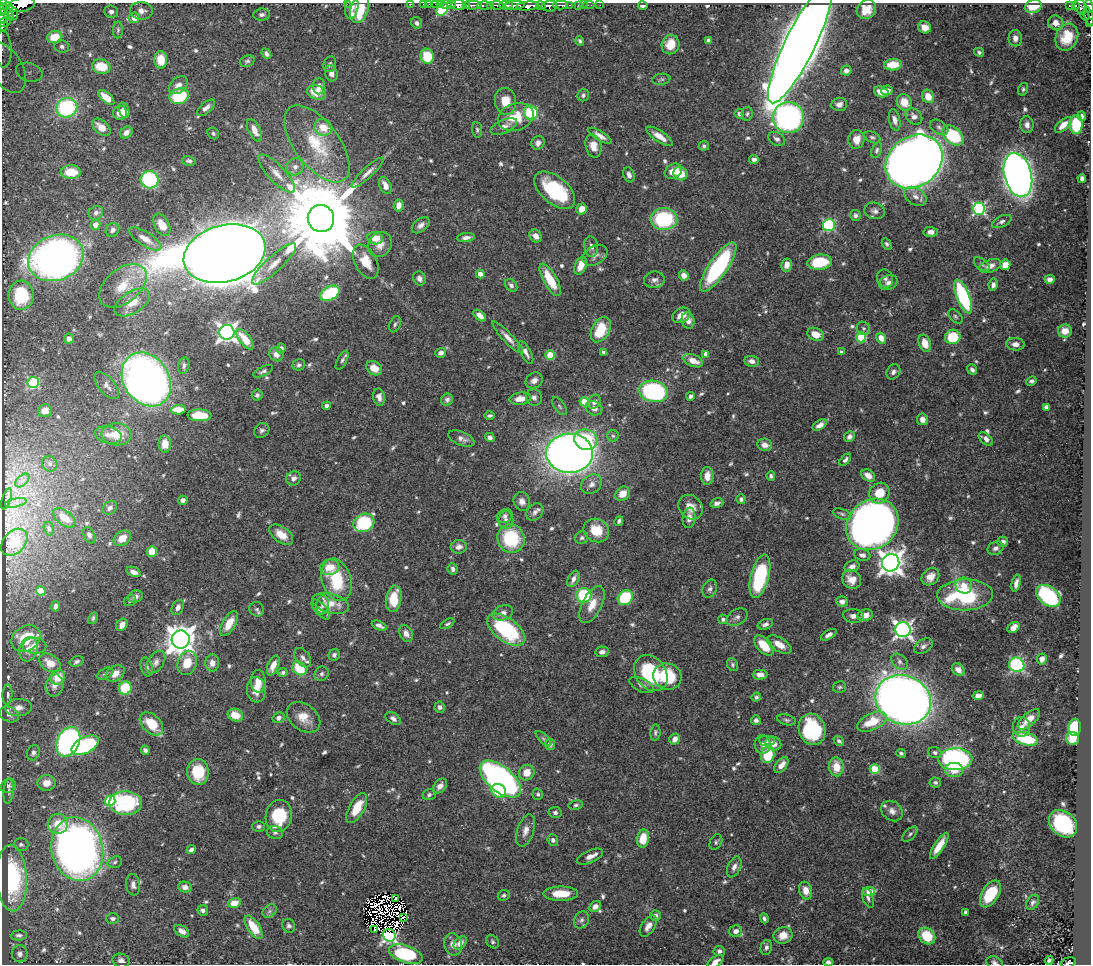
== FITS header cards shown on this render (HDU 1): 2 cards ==
NAXIS1  =                 1089
NAXIS2  =                  962

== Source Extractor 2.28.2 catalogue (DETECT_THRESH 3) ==
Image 1089 x 962 px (HDU 1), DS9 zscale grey, 1 PNG px = 1 image px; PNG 1093 x 966 px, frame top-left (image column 1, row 962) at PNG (2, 3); each listed source drawn as its Kron ellipse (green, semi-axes under 4 px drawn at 4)
Background 0.377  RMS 0.012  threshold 0.0374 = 3 sigma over >= 5 px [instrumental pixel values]
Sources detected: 700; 17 with non-positive FLUX_AUTO (blend fragments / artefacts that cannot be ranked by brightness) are neither listed nor drawn; of the other 683, the 500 brightest by FLUX_AUTO listed and drawn (183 fainter detections omitted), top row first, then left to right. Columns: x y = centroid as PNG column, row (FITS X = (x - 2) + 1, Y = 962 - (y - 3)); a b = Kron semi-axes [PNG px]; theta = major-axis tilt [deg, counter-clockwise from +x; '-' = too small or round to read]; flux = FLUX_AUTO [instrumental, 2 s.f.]
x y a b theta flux
347 4 2 2 - 99
411 4 2 2 - 8.5
423 4 2 2 - 7.7
429 4 2 2 - 5.6
436 4 3 3 - 25
440 4 2 2 - 6.9
22 5 14 7 10 960
446 5 6 2 -2 41
452 5 4 3 - 31
459 5 7 5 -4 720
472 5 9 3 0 330
485 5 7 3 -2 69
497 5 6 3 -4 220
506 5 7 3 -2 150
515 5 10 3 4 250
541 5 5 3 - 150
561 5 7 3 -2 94
569 5 3 2 - 33
579 5 3 3 - 21
583 5 2 2 - 4.3
589 5 5 2 - 9.3
600 5 2 2 - 6
467 6 4 3 - 170
491 6 3 3 - 63
528 6 11 4 5 700
549 6 8 5 8 580
643 6 5 3 - 3
1033 6 8 6 18 17
1069 6 3 3 - 39
1075 6 3 3 - 78
3 7 9 4 87 700
8 7 5 5 - 320
352 7 12 6 79 4.7
1081 7 7 6 - 200
1089 7 6 3 -76 220
360 9 14 8 70 33
442 9 7 5 56 74
866 10 10 9 - 9.7
141 11 11 8 -7 6.5
7 12 10 4 -52 560
111 12 7 6 - 4.4
13 13 7 4 -63 330
262 14 8 6 6 3
1085 15 5 2 - 71
3 16 7 4 82 460
1089 16 9 4 -74 80
134 18 5 5 - 9.8
4 22 7 3 14 76
1090 22 3 2 - 18
417 23 6 5 - 2.2
1056 23 8 7 - 6.6
3 26 5 2 - 13
925 27 6 6 - 8.3
118 30 8 5 89 1.8
55 37 8 6 15 16
1067 37 14 11 67 20
1015 38 8 6 -87 5.2
709 40 3 3 - 1.7
580 41 5 4 - 2
800 44 65 15 64 3400
670 45 10 8 69 16
62 47 7 6 - 3.1
3 49 18 8 -87 5.1
979 52 5 4 - 1.8
266 54 6 4 -50 2.9
427 56 7 6 - 30
161 60 8 6 89 16
247 61 7 5 21 1.9
330 64 8 6 72 2.3
893 65 9 5 4 14
101 66 9 7 -15 16
6 68 28 16 -59 23
846 71 5 5 - 3.9
29 72 13 9 -17 9.8
331 73 8 6 -71 5.4
661 79 9 5 8 2
178 85 11 7 41 6.1
319 86 8 6 -90 4.9
1023 89 6 5 - 1.8
887 90 6 4 4 4.5
316 92 10 7 -20 16
881 92 7 5 -19 7.7
583 95 6 5 - 2.2
179 96 10 7 20 45
928 96 7 5 -60 9.8
106 97 10 5 -41 12
505 101 13 10 -81 14
904 102 8 7 - 12
839 104 8 6 6 4.1
67 108 11 9 21 88
206 108 11 5 41 4.4
124 110 8 5 -72 7.5
120 113 7 7 - 7.1
531 113 7 7 - 62
739 114 5 5 - 3.2
747 114 7 5 80 1.9
914 116 9 7 -42 5.1
1082 116 4 4 - 2.1
516 117 18 13 20 21
788 118 15 15 - 240
895 120 11 5 -77 4.6
1076 124 9 6 88 39
1027 125 8 6 -84 4
1063 125 10 5 41 8.7
504 126 14 6 24 5.7
101 127 11 6 -41 9.9
323 127 9 8 - 15
939 127 10 6 -33 2.9
254 130 12 6 -63 8.7
477 130 8 5 -83 1.8
126 132 7 5 38 5.1
213 133 6 5 - 1.8
600 136 13 4 -31 5.1
659 136 15 5 -33 8.4
953 136 12 8 -41 63
872 137 9 5 -25 2
777 139 9 6 -31 3.6
856 139 9 8 - 9.8
538 143 7 6 - 3.9
317 144 45 22 -53 45
593 146 11 8 -77 10
704 146 5 5 - 2
877 150 8 5 69 2.2
754 159 5 4 - 3.4
189 161 7 4 -12 2.2
914 162 30 25 36 1600
295 167 9 8 - 4.6
673 171 9 7 29 10
71 172 10 6 0 21
368 173 21 5 43 5.4
277 174 25 8 -46 10
680 174 7 6 - 14
629 175 8 5 -69 3.6
1018 175 22 13 -75 880
1082 178 4 4 - 3.5
150 180 9 8 - 99
385 186 9 5 -66 6.8
555 190 24 13 -41 76
915 196 12 8 -34 5.5
399 205 6 5 - 6.6
582 209 5 5 - 9.2
979 209 6 6 - 140
875 211 10 8 -15 3.6
96 213 7 6 - 3.3
855 215 5 5 - 2.4
321 218 13 13 - 18000
664 219 13 11 0 71
1002 221 10 5 24 3.2
96 225 5 5 - 8.4
162 225 12 7 -61 11
421 225 10 6 39 4.2
829 225 6 6 - 79
112 230 7 6 - 3.2
931 232 7 5 -2 4.5
536 236 7 5 -53 4.8
466 237 9 4 7 4.3
375 238 8 6 -9 11
145 239 19 7 -32 9.6
887 244 6 4 -62 1.8
380 245 13 11 51 8.7
591 247 10 7 -79 3.6
225 254 42 28 15 5200
595 255 13 9 30 5.6
56 258 28 22 22 630
366 262 18 11 -62 17
820 262 12 7 7 34
274 264 29 8 43 12
982 264 9 5 -37 1.8
581 265 9 5 69 11
787 265 6 5 - 7.4
1005 265 5 5 - 9.6
990 266 11 6 20 5.9
718 267 29 9 55 100
480 274 4 4 - 9.3
684 275 5 4 - 7.2
419 278 7 6 - 3.3
885 278 9 8 - 3.1
1050 279 5 4 - 4.2
550 280 18 6 -61 24
654 280 10 8 6 4.7
888 283 9 7 26 4
511 285 7 5 -47 3
993 285 6 4 80 3.1
123 286 27 17 39 26
330 293 10 6 28 66
21 295 14 12 -89 36
963 297 18 6 -68 100
132 302 20 11 31 15
681 315 9 7 29 8.3
480 316 7 4 -41 6.5
955 316 8 5 -45 1.9
688 320 8 6 -76 5.2
395 324 8 5 69 2.1
863 328 7 6 - 2.2
601 330 13 9 63 29
1065 331 7 6 - 9.4
227 332 7 7 - 420
816 334 8 6 -22 9.5
508 337 21 5 -47 5.9
861 337 5 5 - 44
953 337 8 7 - 29
881 338 6 5 - 10
69 339 5 5 - 3.7
245 339 12 5 -51 14
925 343 9 6 -70 12
1015 344 9 6 -6 4.6
281 348 5 4 - 2.9
526 352 12 5 -61 4.6
603 352 4 3 - 1.9
841 352 4 3 - 2.5
441 353 5 5 - 3.9
276 354 7 6 - 5.6
706 354 4 4 - 8.1
550 355 4 4 - 34
342 360 10 4 63 2.2
693 361 10 6 -23 11
752 361 7 5 -10 4.4
299 365 6 5 - 2.2
184 366 8 5 76 2.4
374 368 8 6 -33 11
972 370 6 4 -51 2.5
263 371 11 4 26 2.6
893 372 8 6 55 3.2
146 379 29 22 -55 640
534 380 9 7 34 4.7
1031 381 5 4 - 2.3
33 383 6 5 - 76
107 385 16 8 -51 5.2
653 391 14 10 -11 140
257 395 5 5 - 2
690 396 4 3 - 2.4
379 397 9 5 -80 4.3
534 397 8 8 - 3.5
520 399 11 6 8 11
447 400 6 6 - 2.6
584 402 5 4 - 34
594 402 7 6 - 4.6
326 406 4 4 - 2.5
560 406 10 5 -56 1.9
1046 407 4 4 - 3.2
594 408 8 7 - 5.1
178 410 8 4 3 15
45 411 7 6 - 5.8
199 415 12 6 -1 23
489 416 5 3 - 1.8
922 419 6 5 - 5.5
820 425 8 4 32 4.4
262 430 8 7 - 2.7
117 434 15 11 -2 18
108 435 13 8 -13 6.9
613 436 6 5 - 1.8
490 437 5 4 - 3.9
849 437 5 5 - 3.7
461 439 14 6 -22 5.1
986 439 8 5 -42 3.9
586 440 11 10 - 52
165 444 8 6 -90 9.3
765 445 7 6 - 6
570 453 23 19 -1 880
845 460 7 4 50 2.4
50 464 8 7 - 2.6
707 476 9 6 88 8.8
771 476 5 4 - 2
868 476 8 5 -36 6.5
294 478 7 7 - 3.9
22 480 8 5 44 3.4
592 484 11 9 36 5.7
879 493 11 9 52 18
623 494 8 6 43 10
7 499 11 4 73 2.2
741 499 5 4 - 2.7
183 500 5 4 - 3.5
522 501 9 8 - 5
16 503 11 3 11 3
717 503 6 4 16 3
691 507 13 11 -46 9.8
110 508 8 6 40 3.3
535 512 9 7 48 3.4
842 514 9 5 -20 2.3
505 516 8 6 33 2.9
64 518 13 7 -38 13
689 518 10 6 82 5.4
506 520 9 7 89 4.2
619 521 5 3 - 2
364 523 11 9 27 63
872 524 28 24 41 700
49 529 7 5 -75 1.8
596 530 13 11 -29 20
89 535 8 5 -66 2.9
281 535 13 7 -36 12
122 538 9 7 36 12
511 538 14 13 - 54
582 538 7 6 - 1.8
14 542 15 10 45 15
1003 542 5 5 - 3.8
459 547 8 7 - 4.5
996 548 8 6 23 3
152 551 5 5 - 19
862 555 8 6 -15 3.5
891 563 9 8 - 870
852 566 7 5 20 4
330 567 9 7 10 16
453 569 6 5 - 2.7
133 572 7 4 -23 5.6
760 576 22 9 76 72
930 577 10 7 41 7.6
573 579 9 5 63 4.7
852 579 10 8 -35 9
336 580 22 14 -73 43
1016 583 9 4 77 4.3
964 586 8 7 - 7.7
710 589 9 6 65 2.8
41 591 5 4 - 27
584 595 7 7 - 52
965 595 28 15 2 87
135 596 7 6 - 4.1
1048 596 14 9 -38 97
625 598 8 7 - 49
394 599 13 7 80 22
130 601 6 5 - 1.9
842 601 6 5 - 4.2
331 604 19 9 -16 14
323 605 9 6 81 2.9
592 605 20 9 63 13
55 606 5 4 - 3.4
178 607 8 5 60 4.4
257 609 7 7 - 2.2
321 610 12 5 -48 4.5
503 613 10 7 18 5.1
865 615 8 6 9 7.6
854 616 10 7 -7 4.4
737 617 11 7 29 3.5
93 618 6 4 60 1.8
723 619 5 5 - 2.4
229 623 14 6 59 12
447 624 8 4 30 1.9
765 624 8 5 18 2.8
122 625 6 5 - 6.3
379 626 8 4 -24 3.2
1013 627 7 5 36 6.6
506 630 22 11 -37 83
903 630 8 7 - 360
406 634 9 6 -61 5.7
829 635 8 4 29 3.9
26 638 15 12 34 29
181 640 9 9 - 1400
779 644 14 6 -31 9.9
764 645 12 7 -48 20
34 646 12 8 -1 5.3
923 646 10 6 33 3.3
28 649 12 9 76 7.3
602 652 6 5 - 3.9
334 655 6 5 - 2.5
303 658 11 7 -55 3.7
1042 659 5 5 - 4.8
77 661 7 5 16 2.4
156 662 12 7 57 4.4
900 662 9 6 -40 3.3
50 663 11 8 -35 13
187 663 12 9 69 16
212 663 8 7 - 6.9
273 665 10 5 67 9.2
733 665 7 5 -61 1.8
1017 665 8 7 - 110
147 667 10 5 -76 2.8
299 668 8 6 -40 30
958 670 7 5 -43 4.9
283 673 5 4 - 2
651 673 19 15 -54 58
105 674 8 5 28 2.4
115 674 10 7 34 7.7
322 674 7 7 - 2.4
760 675 7 5 0 6.3
667 676 14 13 - 38
58 677 8 7 - 16
258 681 11 7 -89 8.3
54 685 11 9 76 5.7
642 685 13 6 -26 3.4
840 687 6 5 - 1.8
125 688 6 6 - 34
256 690 13 9 -87 11
7 695 10 5 87 2.8
978 696 5 4 - 5.4
756 697 5 4 - 1.8
903 700 28 24 -21 1200
440 707 5 5 - 2.3
19 708 13 8 5 6.8
9 714 10 7 -23 4.2
235 715 8 6 -19 14
303 717 18 13 -37 13
278 718 6 5 - 3.4
393 719 8 5 -35 3.9
1029 719 14 6 42 10
756 720 5 5 - 2.8
787 720 9 5 -13 2.1
872 722 16 8 24 23
151 724 14 9 -45 23
1022 727 10 8 -86 4.5
1075 727 8 6 86 45
812 729 16 13 -72 79
655 732 8 5 84 1.9
1073 738 6 6 - 13
543 739 10 4 -45 1.8
675 739 6 5 - 5.5
1025 739 13 6 -15 39
767 741 8 5 -5 2.5
839 741 6 4 -40 2.3
68 742 15 11 63 250
773 743 8 7 - 7.1
550 744 5 5 - 4.3
763 744 9 8 - 4.1
85 745 15 8 28 100
145 750 5 4 - 2.8
33 753 8 6 69 2.9
901 753 5 4 - 1.8
935 753 6 5 - 2.4
768 755 8 6 75 34
955 759 17 11 2 200
781 765 9 5 52 5.7
836 767 9 7 -86 15
875 769 5 5 - 42
954 770 9 7 0 11
198 772 13 10 -82 32
527 773 8 7 - 11
500 779 25 12 -40 370
935 782 6 5 - 1.8
46 783 9 8 - 8.1
8 786 8 6 25 2.4
440 786 8 5 49 5.1
9 791 13 5 85 2.8
499 791 8 6 -36 27
538 794 6 5 - 1.8
429 795 7 5 21 2.2
110 801 5 5 - 66
125 803 16 12 -4 100
576 805 7 4 9 1.8
357 808 16 7 61 21
892 811 12 9 -38 5.2
555 812 6 5 - 2.4
279 816 16 13 80 42
58 824 10 10 - 16
1063 824 15 12 -42 82
259 826 6 5 - 2.1
525 831 17 8 72 6.5
275 832 8 6 -16 2.7
910 834 9 5 45 1.8
643 839 9 6 79 21
553 840 6 5 - 2.5
716 842 8 6 63 1.8
21 844 7 6 - 2.1
939 846 15 5 57 13
77 849 32 25 -76 540
191 850 5 4 - 2.8
590 856 14 6 23 6.3
115 862 7 5 18 2.1
734 867 11 6 67 4.2
12 878 33 15 -88 91
133 885 11 7 -82 4.2
185 887 7 5 -13 5
806 891 9 6 -76 8.8
869 891 6 4 7 19
561 894 17 7 0 18
990 894 15 8 59 33
504 895 6 5 - 1.7
396 898 3 3 - 8.3
868 898 10 5 -69 2.9
1033 902 8 5 57 2.3
234 903 6 5 - 11
595 906 6 5 - 5.4
203 910 5 5 - 2.6
270 911 8 6 37 2.4
965 912 4 3 - 2.1
656 916 5 5 - 3.3
403 918 3 2 - 2.3
764 918 5 3 - 2.2
113 919 6 5 - 3.2
581 920 9 7 63 3
289 926 7 6 - 2.2
648 926 12 6 57 5.9
254 927 13 6 -56 20
375 929 4 2 - 5.1
182 931 8 5 -32 4.9
736 931 7 5 16 5.7
19 935 8 5 5 2
389 935 6 6 - 230
783 935 9 8 - 8.8
927 936 9 7 -44 28
493 942 7 5 -48 1.8
460 943 8 5 48 5.6
453 944 11 9 -74 6.3
766 947 7 5 75 2.9
719 951 5 5 - 3
20 954 8 8 - 3.7
406 954 17 8 -19 78
1049 960 4 3 - 2
121 961 8 6 -16 3.9
715 962 9 5 35 5.7
828 962 4 4 - 3.1
994 963 8 6 -22 3
1068 963 8 5 15 60
At the frame edge (FLAGS 8, measured only in part): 22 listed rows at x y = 347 4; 411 4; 423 4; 429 4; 436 4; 440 4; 22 5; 446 5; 459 5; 3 7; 1089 7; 360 9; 3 16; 1089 16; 4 22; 1090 22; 3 26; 3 49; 715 962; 828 962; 994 963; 1068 963
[183 fainter detections neither listed nor drawn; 17 non-positive-flux detections neither listed nor drawn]